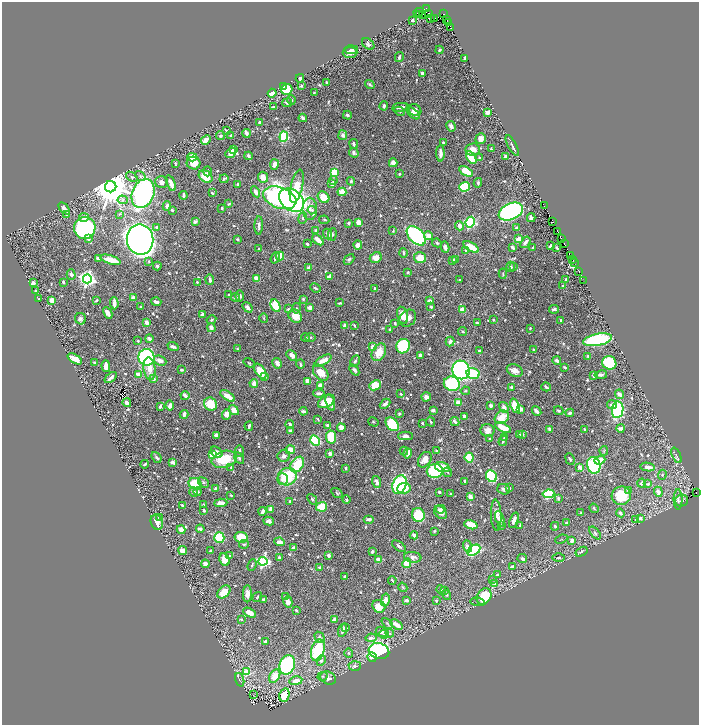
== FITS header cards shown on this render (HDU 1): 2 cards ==
NAXIS1  =                 1393
NAXIS2  =                 1445

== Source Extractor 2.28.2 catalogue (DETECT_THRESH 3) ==
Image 1393 x 1445 px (HDU 1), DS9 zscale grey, zoomed out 1/2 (1 PNG px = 2 x 2 image px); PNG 701 x 727 px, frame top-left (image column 1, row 1445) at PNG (2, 2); each listed source drawn as its Kron ellipse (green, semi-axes under 4 px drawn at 4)
Background 0.68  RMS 0.0088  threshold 0.0263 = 3 sigma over >= 5 px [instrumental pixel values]
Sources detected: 848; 40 cannot appear on this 1/2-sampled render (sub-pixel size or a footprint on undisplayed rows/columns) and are neither listed nor drawn; of the other 808, the 500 brightest by FLUX_AUTO listed and drawn (308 fainter detections omitted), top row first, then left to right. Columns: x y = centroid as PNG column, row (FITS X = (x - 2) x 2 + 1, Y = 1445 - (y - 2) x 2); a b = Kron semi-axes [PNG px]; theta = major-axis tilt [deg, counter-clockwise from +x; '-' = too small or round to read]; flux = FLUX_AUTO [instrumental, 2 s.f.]
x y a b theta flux
427 8 2 1 - 15
419 12 5 1 - 56
428 13 3 2 - 39
419 14 3 2 - 67
443 14 2 1 - 2.9
422 15 3 1 - 47
431 18 3 1 - 45
435 18 2 1 - 30
412 20 3 3 - 3.7
447 20 2 1 - 17
449 23 2 1 - 27
451 28 2 1 - 17
368 44 7 5 -38 4.3
351 50 6 4 5 4.5
439 50 4 3 - 2.7
350 52 7 5 1 8.3
399 57 5 2 - 3.7
465 58 2 2 - 11
422 73 4 3 - 6.5
300 78 4 3 - 6.5
326 82 2 2 - 1.8
370 84 5 3 - 3
283 86 4 3 - 44
301 86 3 3 - 2.1
287 89 5 5 - 46
272 93 4 4 - 36
314 93 2 2 - 2.2
292 100 4 3 - 2.2
287 103 5 4 - 3.6
384 106 4 3 - 3.4
273 107 3 3 - 2.1
400 107 8 3 9 8.1
415 110 7 5 -40 10
400 111 5 3 - 2.3
488 112 3 3 - 16
413 113 8 3 -40 8.8
347 115 4 3 - 4.2
303 118 4 2 - 5.5
260 122 3 2 - 6.5
451 126 5 3 - 6.9
226 130 4 2 - 2.2
246 133 4 2 - 8.7
231 135 2 2 - 2.5
343 135 5 3 - 7.2
220 136 4 4 - 2.8
284 137 5 4 - 130
481 138 5 5 - 9.2
206 140 5 4 - 16
443 142 2 2 - 3.1
354 144 5 3 - 4.1
512 145 11 2 -63 4.1
233 149 3 2 - 6.1
473 149 7 6 - 16
491 149 3 2 - 2.2
231 153 6 4 40 14
354 153 5 3 - 6.5
440 153 8 3 -89 12
248 156 4 3 - 5.1
505 156 3 2 - 3
192 157 5 4 - 25
471 158 7 4 -58 37
480 158 3 3 - 3.6
175 163 3 2 - 2.3
193 163 7 6 - 23
393 163 4 4 - 11
274 165 5 4 - 9.5
207 171 5 3 - 2.6
466 171 7 4 -30 32
334 172 4 3 - 40
399 174 2 2 - 2.2
140 176 6 3 -35 2.9
206 176 8 5 -40 41
132 177 6 4 -37 4.1
263 177 5 5 - 15
224 179 4 2 - 4.3
333 180 4 3 - 2.3
351 181 4 4 - 4.6
162 182 6 6 - 10
171 183 8 3 -69 18
478 183 5 3 - 3
237 184 3 2 - 3.2
331 184 4 3 - 8.2
297 186 17 6 77 38
111 187 6 5 - 6900
465 187 5 4 - 110
256 192 6 3 -60 10
342 192 4 3 - 22
212 193 3 2 - 3
143 194 15 11 68 600
184 195 4 2 - 3.1
324 197 6 5 - 39
280 198 17 10 -20 370
123 200 5 4 - 3.8
292 200 14 10 -37 570
229 204 4 2 - 2.2
167 206 5 3 - 6.7
544 206 2 1 - 6.9
64 208 7 3 -48 12
222 208 2 2 - 4.3
310 209 11 7 -90 12
172 210 3 3 - 2.7
312 210 4 4 - 2.9
511 211 13 8 24 610
119 214 4 3 - 2
66 215 4 3 - 2
84 217 5 4 - 6.5
303 218 6 4 81 3.9
531 218 4 3 - 4.9
324 220 5 3 - 2
195 222 4 3 - 4
358 222 4 4 - 14
470 222 5 4 - 170
552 222 2 1 - 20
349 223 3 2 - 5.1
259 225 9 3 87 5.7
459 226 5 4 - 6.3
156 227 4 3 - 2.7
85 228 11 10 - 300
516 228 2 2 - 6.7
316 230 3 3 - 3.5
393 231 4 3 - 1.7
558 231 3 1 - 9.6
328 234 5 3 - 6.8
332 234 6 3 85 2.4
416 236 11 7 -46 260
428 236 4 4 - 14
88 239 2 2 - 11
237 239 3 2 - 2.1
518 239 3 3 - 27
562 239 3 1 - 34
140 240 15 13 -80 2400
318 240 6 3 -43 19
525 242 6 3 54 6
437 243 5 3 - 3.3
564 243 2 1 - 72
307 244 3 2 - 4.2
358 245 4 4 - 7.4
550 246 4 2 - 2.7
445 247 6 3 -76 7.7
471 247 8 3 -30 32
512 247 3 2 - 5
533 248 3 2 - 4.7
557 248 3 2 - 2.7
259 249 3 2 - 1.8
465 250 3 3 - 1.8
404 253 5 3 - 3.2
280 256 4 4 - 26
571 256 2 1 - 47
98 258 4 3 - 3.3
275 258 6 3 68 5
376 258 6 5 - 16
420 258 6 5 - 28
349 259 6 4 46 3.5
455 259 3 3 - 2.9
573 259 2 1 - 8.8
110 260 10 4 -18 28
452 260 4 3 - 3.4
149 262 4 3 - 2.2
574 263 2 2 - 20
157 266 4 3 - 3.6
510 267 5 3 - 2.1
513 267 4 3 - 2.2
309 268 4 3 - 5.5
579 271 2 1 - 7.6
408 272 3 2 - 2.1
71 274 5 4 - 4.3
503 274 5 2 - 1.8
329 277 4 3 - 14
87 279 4 4 - 690
256 279 4 3 - 16
210 280 5 2 - 4.9
459 280 2 2 - 2.5
565 280 3 2 - 2.3
584 280 2 1 - 2.2
63 282 3 2 - 2.1
197 282 2 2 - 1.9
33 283 3 3 - 10
563 286 3 2 - 2.4
315 288 5 3 - 2.4
375 288 3 2 - 3.8
35 291 3 2 - 3.9
229 294 3 3 - 1.8
240 296 5 4 - 6.1
235 297 4 3 - 3.2
133 298 3 3 - 13
39 299 2 2 - 1.8
303 299 3 3 - 2.3
52 300 4 4 - 13
96 300 3 3 - 2.2
430 301 4 3 - 8.5
156 302 5 2 - 6.7
114 303 6 3 -87 12
340 303 4 2 - 2.7
275 306 6 4 -64 68
140 307 3 3 - 2.2
247 307 6 3 -48 5.5
431 307 3 2 - 3.6
296 308 5 4 - 2.7
310 308 3 3 - 11
288 309 3 3 - 2.4
554 309 5 3 - 6.2
463 310 4 3 - 21
108 313 6 3 -63 8.5
202 314 4 3 - 2.9
403 315 8 5 -76 20
295 316 7 6 - 26
264 318 5 3 - 2.1
408 318 9 7 47 13
80 319 6 5 - 5.5
211 320 5 4 - 2.7
493 320 4 3 - 2.7
561 320 3 2 - 2.9
146 322 3 3 - 13
395 323 3 3 - 3.1
477 323 3 2 - 2
345 325 3 3 - 6.1
354 325 3 2 - 2.1
211 328 4 3 - 7.4
530 328 4 3 - 2.2
390 329 3 3 - 1.9
463 332 4 3 - 2.5
310 337 5 4 - 2.9
305 338 4 3 - 1.9
149 339 4 3 - 7.1
597 340 15 6 11 190
138 341 3 3 - 1.8
450 341 5 3 - 7.9
403 346 7 6 - 160
173 347 5 3 - 6.1
372 347 4 4 - 8.4
237 349 3 2 - 3.3
533 350 4 4 - 2.2
479 351 2 2 - 3.1
379 352 9 6 61 30
292 355 6 4 -44 9.3
420 355 3 2 - 7.7
588 356 3 2 - 1.8
146 357 8 8 - 230
75 359 8 4 -32 22
160 361 6 5 - 11
323 361 9 4 31 19
355 361 6 3 61 2.9
557 361 4 3 - 8.3
95 363 3 2 - 2.3
249 363 6 3 -34 2.5
277 363 5 3 - 11
609 363 7 6 - 88
300 364 4 3 - 2.6
106 366 6 3 -88 10
565 367 3 2 - 3.2
149 369 11 6 -83 21
182 370 3 2 - 5.4
354 370 6 4 -50 5.2
461 370 9 8 - 460
260 371 8 4 -56 35
515 371 8 6 -25 12
321 373 9 6 -47 23
473 373 6 5 - 78
139 374 4 2 - 21
594 375 4 3 - 7.2
601 375 6 3 9 5.5
111 377 7 3 39 8
265 377 3 3 - 1.8
153 379 4 3 - 7.5
307 381 4 3 - 15
254 383 4 3 - 13
452 384 8 7 - 140
320 385 4 3 - 14
375 385 6 5 - 33
511 387 2 2 - 9.3
546 387 5 3 - 3.2
465 391 4 3 - 2.4
319 393 5 2 - 4.7
400 394 2 2 - 2.2
620 394 5 4 - 8.5
185 395 4 3 - 10
228 396 8 4 -34 20
426 397 4 4 - 8.6
326 401 9 5 32 40
127 403 4 3 - 9.7
330 403 8 4 -70 15
458 403 4 3 - 13
211 404 7 6 - 47
385 404 6 3 43 6.9
612 404 5 3 - 5.6
170 406 5 3 - 12
491 406 4 3 - 5
515 406 7 4 -71 37
160 407 4 3 - 4.1
504 407 5 4 - 8.1
521 409 4 3 - 9.1
234 410 5 4 - 15
433 410 2 2 - 14
618 410 8 5 81 140
303 411 4 3 - 5.2
536 411 5 3 - 8.6
558 411 5 3 - 2.7
399 413 2 2 - 3.8
570 413 4 3 - 4.1
184 414 4 3 - 7.9
226 414 5 4 - 12
464 417 4 2 - 6.3
502 417 8 6 36 28
318 419 4 3 - 1.9
455 421 5 3 - 4.2
373 422 5 3 - 1.8
430 422 5 2 - 2
422 423 2 2 - 5
290 424 4 3 - 5.6
392 424 8 5 -50 99
327 425 3 3 - 3.3
249 426 4 2 - 4.7
503 427 8 3 -26 37
341 428 4 3 - 16
621 428 4 3 - 10
550 429 4 3 - 4.7
584 429 3 2 - 2.1
290 430 3 3 - 3
487 430 7 6 - 11
216 435 4 3 - 4.3
519 435 4 3 - 8.1
522 435 4 3 - 4.5
405 436 7 4 1 5.8
331 437 6 5 - 65
505 438 3 3 - 4.2
490 439 3 2 - 2.1
315 441 5 4 - 110
503 441 5 3 - 3
290 450 5 4 - 15
239 451 6 3 86 3.2
404 451 4 3 - 2
436 451 3 2 - 2
604 451 5 4 - 2.5
217 452 6 4 -42 8.6
330 453 3 3 - 8.6
408 453 5 3 - 13
212 455 4 4 - 35
676 455 8 3 -66 3.5
284 456 6 6 - 7.3
156 457 6 3 -53 4.2
469 457 5 4 - 67
239 458 6 3 -58 4.1
224 459 13 8 15 63
570 459 6 3 -69 2.8
425 460 8 6 55 18
600 460 6 3 20 19
172 462 3 2 - 20
145 464 4 2 - 2.2
297 464 8 6 56 61
594 465 8 6 -76 150
231 467 4 3 - 1.7
442 467 7 4 -14 25
580 467 3 3 - 11
648 467 7 3 -6 11
346 468 3 2 - 2.3
435 471 8 7 - 180
447 472 5 3 - 2.9
662 475 5 3 - 2.3
491 476 6 5 - 160
287 477 9 8 - 80
283 479 6 5 - 7.5
465 481 3 2 - 3.2
203 482 6 4 -36 4
376 482 6 4 -71 9
641 483 4 3 - 9.1
195 484 7 5 -35 74
648 484 4 3 - 2.6
399 485 9 6 68 150
215 488 3 2 - 2.2
404 488 7 5 5 24
509 488 3 2 - 3.1
504 489 6 5 - 4.9
629 491 3 3 - 7.8
194 492 5 4 - 3.9
198 492 4 3 - 4.8
439 492 3 3 - 2.9
658 492 5 4 - 12
696 492 2 1 - 22
337 493 6 3 -32 1.9
450 493 2 2 - 1.8
548 494 6 4 7 160
231 495 2 2 - 2
621 496 9 9 - 57
470 497 3 3 - 13
558 498 3 3 - 4.1
312 499 6 3 -51 2.3
678 499 10 4 90 5.6
346 500 4 3 - 2.6
290 501 3 2 - 5
682 501 6 5 - 4.9
221 503 7 3 4 14
203 504 2 2 - 1.8
182 505 3 2 - 2.5
322 507 5 4 - 62
594 508 5 3 - 2.3
271 509 3 3 - 17
440 509 5 3 - 5.4
204 510 2 2 - 4.3
263 511 4 2 - 9.4
440 512 7 5 -43 10
581 513 3 3 - 1.9
620 513 4 3 - 6.6
418 515 7 6 - 74
496 515 15 5 -87 12
159 517 3 3 - 3
640 518 3 3 - 5.2
369 519 5 3 - 6.9
500 519 8 4 -70 16
635 519 4 3 - 2.8
514 520 8 4 68 9.6
269 521 5 4 - 6.8
157 522 8 6 -69 14
566 523 3 2 - 1.8
471 525 7 3 -18 36
501 526 4 3 - 1.8
520 526 2 2 - 4.1
555 526 4 3 - 3.9
200 529 4 3 - 8.1
181 530 4 4 - 9.6
434 531 3 3 - 1.8
595 533 7 4 -49 4.4
414 535 4 3 - 7.3
241 537 7 5 -9 46
219 538 5 5 - 86
561 539 6 3 22 1.8
572 540 4 3 - 8.9
279 542 5 3 - 11
244 544 5 3 - 2.4
399 546 8 3 -35 4.3
467 546 6 4 -70 5.9
293 548 4 3 - 12
474 550 7 4 31 140
183 551 4 4 - 14
210 551 2 2 - 1.8
372 552 3 3 - 3.1
582 552 6 3 30 3.5
329 555 3 2 - 6.4
229 556 4 3 - 2.5
279 557 3 2 - 2.9
413 557 9 5 -6 7.8
559 558 6 3 1 2.9
522 559 5 3 - 6
224 560 6 5 - 21
378 560 3 3 - 9.6
263 561 4 4 - 290
407 563 5 4 - 54
205 564 4 3 - 11
252 565 6 3 69 2.5
513 566 3 2 - 3
320 568 2 2 - 13
497 575 2 2 - 2
345 576 4 3 - 5.8
392 580 4 2 - 2.7
493 580 3 3 - 2.7
494 583 3 3 - 4.4
403 587 5 3 - 1.8
441 590 5 4 - 2.3
445 591 3 3 - 2.6
224 592 8 5 46 27
247 594 8 4 89 11
446 595 5 4 - 3.4
484 596 9 6 59 62
257 597 5 2 - 1.8
286 597 4 3 - 2.9
264 599 4 3 - 4
385 600 6 4 78 13
406 600 4 2 - 4.4
436 601 3 3 - 2.5
288 602 6 4 -76 11
478 602 7 3 -7 2.7
379 606 7 6 - 21
296 610 3 2 - 2.2
249 613 7 4 -29 16
241 619 3 2 - 2.4
334 620 4 3 - 6.5
387 623 6 3 -45 2.2
396 625 7 3 -34 21
346 628 3 2 - 2.7
343 630 7 3 73 6.4
382 632 6 5 - 4.8
390 633 4 3 - 2.2
384 634 5 4 - 4.5
320 637 6 4 -59 5.3
371 638 5 4 - 6.7
265 642 4 3 - 6.6
318 650 11 6 75 120
379 651 10 7 -16 400
349 653 5 3 - 2.1
372 657 5 4 - 14
321 661 5 4 - 4.1
287 665 10 7 72 250
355 666 6 5 - 5.2
247 672 3 3 - 48
275 676 7 5 58 25
323 676 5 4 - 2.3
328 678 8 6 -24 8.9
240 680 7 4 -74 3.3
296 681 6 4 13 16
253 695 2 1 - 4.5
284 695 7 5 75 42
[308 fainter detections neither listed nor drawn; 40 sub-pixel or undisplayed-footprint detections neither listed nor drawn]